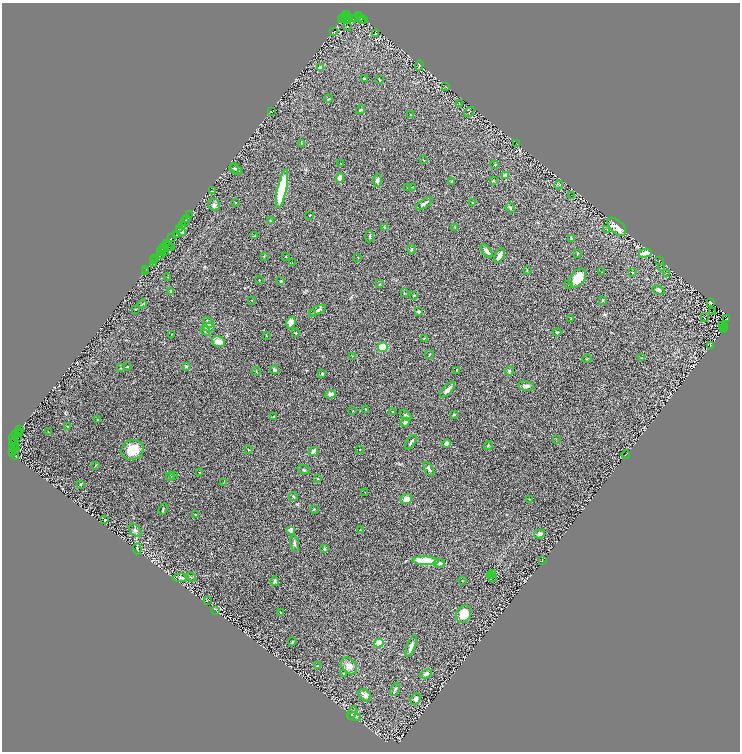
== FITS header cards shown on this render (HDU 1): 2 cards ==
NAXIS1  =                 1476
NAXIS2  =                 1499

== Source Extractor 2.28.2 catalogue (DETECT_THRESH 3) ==
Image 1476 x 1499 px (HDU 1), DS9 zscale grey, zoomed out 1/2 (1 PNG px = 2 x 2 image px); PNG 742 x 754 px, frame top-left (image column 1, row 1498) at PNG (2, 3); each listed source drawn as its Kron ellipse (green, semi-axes under 4 px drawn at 4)
Background 0.183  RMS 0.019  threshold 0.0572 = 3 sigma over >= 5 px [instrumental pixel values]
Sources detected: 258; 30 cannot appear on this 1/2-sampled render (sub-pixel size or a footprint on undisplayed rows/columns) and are neither listed nor drawn; the other 228 listed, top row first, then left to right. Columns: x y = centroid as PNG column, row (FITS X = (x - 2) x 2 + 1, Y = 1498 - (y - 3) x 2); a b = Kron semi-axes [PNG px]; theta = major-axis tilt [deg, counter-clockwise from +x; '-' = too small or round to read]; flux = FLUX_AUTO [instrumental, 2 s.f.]
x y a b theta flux
347 14 2 2 - 310
358 16 2 1 - 67
348 17 2 1 - 140
343 18 2 1 - 68
349 18 3 2 - 160
360 18 2 1 - 24
346 19 2 2 - 58
353 19 2 1 - 9.4
356 19 4 2 - 67
361 19 3 2 - 230
364 19 2 1 - 16
342 20 2 2 - 170
347 26 2 2 - 0.97
334 32 2 1 - 0.88
375 34 3 2 - 1.7
419 65 5 2 - 3.3
320 67 3 3 - 7.2
364 79 3 2 - 5.3
379 79 2 2 - 1.6
445 87 3 2 - 1.3
329 99 4 2 - 2.8
459 103 2 2 - 1
361 110 4 2 - 7.5
272 112 3 2 - 2.2
469 112 5 1 - 1.7
410 115 2 2 - 1
301 143 3 2 - 2.5
517 144 2 1 - 0.92
424 160 2 2 - 1.4
341 163 2 1 - 1.9
495 165 2 2 - 5.6
234 169 5 4 - 5.1
236 169 7 3 -45 4.7
506 176 2 2 - 67
340 178 4 4 - 24
377 180 6 4 83 10
493 181 4 3 - 3.2
452 182 3 3 - 4.7
559 185 4 1 - 1.5
412 187 3 2 - 1.7
408 188 2 2 - 1.5
282 189 20 4 78 210
212 191 2 2 - 1.1
571 196 2 1 - 1.4
236 202 2 2 - 1.5
472 202 2 2 - 6.7
424 203 10 2 35 7.7
214 205 6 5 - 11
510 208 5 3 - 4
189 215 2 1 - 7.9
310 215 2 2 - 2
187 219 2 1 - 3.7
270 221 3 3 - 3.3
184 222 3 2 - 38
183 225 3 1 - 65
455 227 3 3 - 2.6
617 227 11 6 -43 59
384 228 3 3 - 3
179 229 2 1 - 37
607 229 2 2 - 1.3
181 231 5 4 - 53
177 234 2 1 - 6.5
255 236 3 2 - 2.8
370 236 6 3 86 4.3
171 238 2 1 - 4.6
571 239 3 2 - 3.5
166 243 2 1 - 170
168 246 5 3 - 150
164 248 3 1 - 50
172 248 3 2 - 2
411 249 5 3 - 4.6
162 250 2 1 - 360
487 251 7 3 -49 18
161 252 3 2 - 41
164 252 2 1 - 110
577 253 3 2 - 2.2
645 253 6 3 13 44
160 254 2 2 - 200
499 255 8 4 63 23
264 256 3 3 - 3.6
286 256 2 2 - 2.2
358 258 3 2 - 1.3
155 259 2 2 - 260
659 260 2 2 - 1
153 261 2 1 - 130
154 263 2 1 - 15
292 263 2 2 - 1.7
662 268 3 3 - 2.8
146 269 2 1 - 15
527 270 4 2 - 2.2
145 272 3 1 - 22
602 272 2 2 - 1.2
633 272 2 2 - 1.3
666 273 2 1 - 1.1
167 277 2 2 - 1.5
578 278 10 7 51 71
259 280 2 1 - 1.9
281 281 3 2 - 2.7
379 284 3 2 - 1.2
569 284 3 3 - 2.5
658 290 6 3 -24 7.9
170 291 4 3 - 5.1
404 293 3 3 - 2.4
414 295 3 3 - 2.7
252 300 3 2 - 1.5
603 300 3 2 - 2.2
710 302 3 2 - 8.3
142 304 4 2 - 1.8
136 309 2 2 - 3
317 310 9 3 24 9.1
713 311 2 1 - 1
418 312 4 3 - 7.6
313 314 4 2 - 2.3
704 318 2 2 - 1.6
727 318 2 1 - 13
571 319 2 1 - 1.6
208 322 6 4 -60 12
291 322 6 4 66 29
722 326 3 1 - 3.2
209 327 5 4 - 58
724 327 2 1 - 35
205 330 6 4 -63 7.9
723 330 2 1 - 5.9
557 332 4 2 - 4.3
295 333 3 2 - 1.8
171 334 2 1 - 1
266 336 2 2 - 1.2
425 338 4 2 - 1.4
218 342 7 5 -17 28
710 345 3 1 - 1.9
383 347 5 5 - 71
429 355 4 2 - 2.5
353 356 2 2 - 1.2
642 358 3 2 - 1.8
587 359 5 2 - 2.4
127 366 2 2 - 5.9
186 366 4 3 - 3.2
121 368 3 2 - 1.8
274 370 4 3 - 7.5
457 370 2 2 - 2
256 371 4 2 - 2.6
509 371 4 3 - 5.2
322 374 3 3 - 7.3
526 386 8 4 -13 11
447 390 10 3 47 20
330 394 5 4 - 11
366 409 3 2 - 3.1
353 410 3 2 - 1.2
393 412 3 2 - 2.2
454 414 4 3 - 2.9
406 415 6 3 -43 8.8
274 416 2 2 - 2.3
98 420 3 2 - 2.3
405 422 5 4 - 8.9
67 426 2 2 - 2.1
19 430 2 1 - 430
18 431 2 2 - 390
48 432 2 2 - 1.5
18 433 3 2 - 770
16 435 3 2 - 380
17 437 4 1 - 77
13 439 5 2 - 890
556 439 3 2 - 1.5
14 442 2 2 - 170
411 442 8 2 56 7.1
14 444 5 1 - 96
447 444 4 4 - 20
488 445 5 3 - 3.6
13 448 3 2 - 270
360 449 2 1 - 1.3
16 450 3 2 - 400
132 450 11 9 21 87
248 450 4 2 - 2.4
12 451 2 1 - 91
313 451 5 3 - 15
13 454 3 3 - 290
626 455 4 1 - 1.3
15 456 2 1 - 150
95 465 3 2 - 1.6
429 469 8 3 -61 9.4
304 470 6 4 -21 5.2
199 472 2 2 - 1.3
173 475 3 3 - 2.1
170 476 4 2 - 2.6
317 478 3 3 - 2.9
224 482 3 2 - 1.7
80 484 4 3 - 3.8
365 492 2 1 - 0.98
293 496 4 3 - 3.4
406 499 6 5 - 22
530 499 3 2 - 1.8
163 509 6 2 69 3.8
314 509 2 2 - 7.9
196 514 2 2 - 1.4
105 520 4 2 - 3.5
135 530 7 5 -47 9.2
291 530 3 3 - 19
360 530 2 2 - 2.2
540 534 6 3 18 9.4
295 544 8 3 -78 7.5
137 549 6 3 88 3.9
324 549 4 3 - 4.7
542 560 3 1 - 1.5
425 561 13 4 -3 100
439 563 6 4 -5 10
493 574 2 1 - 2.7
491 575 2 1 - 0.75
191 577 5 2 - 3.5
181 578 8 3 3 7.2
492 578 2 1 - 2.4
275 581 5 3 - 6.5
462 581 3 2 - 1.3
207 601 3 2 - 1.4
216 610 2 2 - 1.5
280 613 3 2 - 1.9
463 614 9 7 60 62
292 642 4 3 - 3
379 643 5 4 - 44
411 646 11 3 70 21
318 666 3 2 - 14
349 666 9 7 -48 25
343 673 4 3 - 2.7
426 674 6 3 25 11
395 689 7 3 69 6.3
364 695 7 5 -40 15
416 699 6 5 - 15
352 713 7 3 65 4.7
354 717 7 4 -14 5.9
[30 sub-pixel or undisplayed-footprint detections neither listed nor drawn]